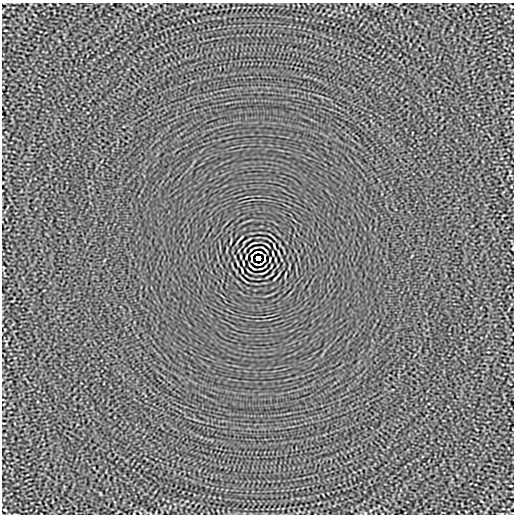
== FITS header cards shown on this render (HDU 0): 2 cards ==
NAXIS1  =                  512
NAXIS2  =                  512

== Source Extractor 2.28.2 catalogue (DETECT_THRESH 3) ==
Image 512 x 512 px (HDU 0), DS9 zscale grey, 1 PNG px = 1 image px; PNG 516 x 516 px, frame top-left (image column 1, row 512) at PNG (2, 3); no overlay
Background -1.66e-05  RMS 0.0015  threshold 0.00444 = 3 sigma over >= 5 px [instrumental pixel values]
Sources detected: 14; all 14 listed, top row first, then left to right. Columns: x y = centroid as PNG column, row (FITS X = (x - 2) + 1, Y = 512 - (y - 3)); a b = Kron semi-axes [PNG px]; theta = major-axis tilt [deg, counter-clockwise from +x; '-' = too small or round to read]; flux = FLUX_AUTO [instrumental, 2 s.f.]
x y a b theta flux
512 6 3 2 - 0.082
264 249 8 2 -40 0.099
256 252 5 2 - 0.063
260 252 4 2 - 0.1
251 256 4 2 - 0.076
265 256 4 2 - 0.073
258 258 4 4 - 3.7
251 260 3 2 - 0.081
265 260 4 2 - 0.078
243 263 4 2 - 0.082
256 264 4 2 - 0.088
260 264 5 2 - 0.089
252 267 8 2 -40 0.099
5 510 3 2 - 0.079
At the frame edge (FLAGS 8, measured only in part): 1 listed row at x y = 512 6